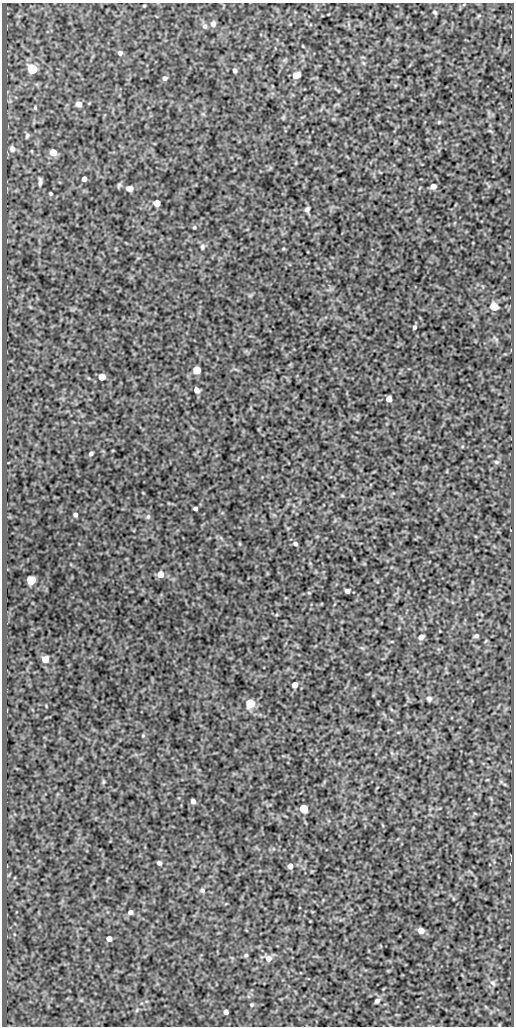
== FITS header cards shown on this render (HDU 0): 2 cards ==
NAXIS1  =                  512
NAXIS2  =                 1024

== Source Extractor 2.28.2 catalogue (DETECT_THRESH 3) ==
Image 512 x 1024 px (HDU 0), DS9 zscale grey, 1 PNG px = 1 image px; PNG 516 x 1028 px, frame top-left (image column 1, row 1024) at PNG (2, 3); no overlay
Background 126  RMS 0.63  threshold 1.9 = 3 sigma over >= 5 px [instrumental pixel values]
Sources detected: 63; all 63 listed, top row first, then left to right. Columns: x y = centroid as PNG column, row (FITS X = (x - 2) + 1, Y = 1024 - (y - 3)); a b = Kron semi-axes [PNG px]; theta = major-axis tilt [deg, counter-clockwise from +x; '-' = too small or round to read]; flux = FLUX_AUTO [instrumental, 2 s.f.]
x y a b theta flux
144 6 4 2 - 34
435 12 5 3 - 63
479 16 7 4 45 58
213 24 6 6 - 160
205 26 7 6 - 110
120 53 5 5 - 120
32 69 5 5 - 3000
235 70 4 4 - 100
296 75 6 5 - 360
165 78 5 4 - 130
79 104 6 5 - 230
35 108 5 4 - 56
439 122 4 4 - 46
27 135 7 5 83 92
12 149 8 7 - 220
32 151 5 3 - 33
53 152 6 5 - 610
84 179 4 4 - 180
40 182 12 5 90 130
433 186 5 5 - 250
129 188 7 6 - 160
51 193 4 4 - 51
157 203 5 5 - 460
307 209 6 5 - 130
194 227 4 3 - 48
202 247 8 5 90 74
494 306 5 5 - 1000
414 327 5 4 - 79
197 370 5 5 - 1200
102 377 5 5 - 880
196 390 5 4 - 220
389 399 5 5 - 390
91 454 4 3 - 99
496 462 6 5 - 71
195 508 4 3 - 96
75 515 4 4 - 99
148 517 7 5 63 79
295 544 6 5 - 91
160 574 6 5 - 490
31 580 5 5 - 2400
347 591 5 4 - 140
309 593 4 3 - 35
476 636 7 5 9 91
421 637 6 5 - 230
45 659 5 5 - 460
295 685 5 5 - 310
429 699 7 6 - 110
250 703 5 5 - 1700
103 782 6 4 71 56
193 801 4 4 - 170
303 809 5 5 - 1700
159 863 4 4 - 110
290 866 5 5 - 230
202 890 6 5 - 91
130 912 5 4 - 160
421 930 5 5 - 340
109 939 5 4 - 220
246 955 6 4 15 64
268 958 8 8 - 260
493 983 9 6 -36 120
377 1001 6 5 - 130
251 1005 4 4 - 56
226 1012 4 4 - 180